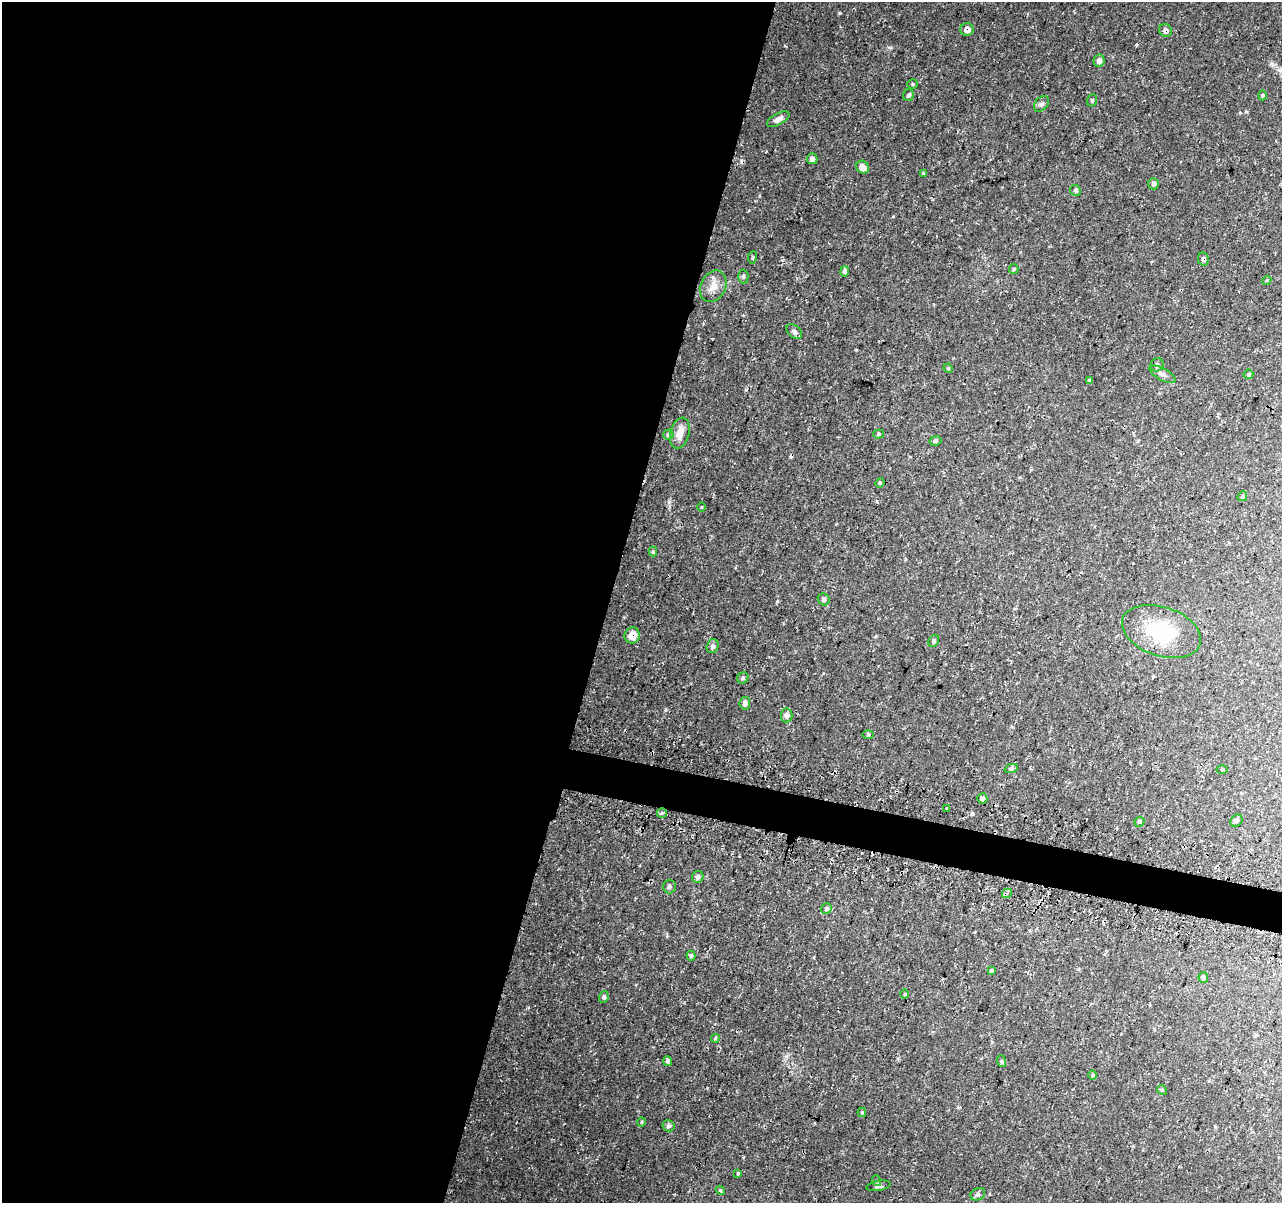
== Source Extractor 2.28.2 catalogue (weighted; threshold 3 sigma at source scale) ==
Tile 5 of 4 x 4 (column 1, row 2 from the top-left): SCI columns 8-1287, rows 2658-3858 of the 5146 x 5375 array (HDU 1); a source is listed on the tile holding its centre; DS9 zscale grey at full resolution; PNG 1284 x 1205 px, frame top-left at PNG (2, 2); each listed source drawn as its Kron ellipse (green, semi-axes under 4 px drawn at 4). Shown black and unused: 49% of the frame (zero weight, under 3 of 4 exposures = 3% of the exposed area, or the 3 px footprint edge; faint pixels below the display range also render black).
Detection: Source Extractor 2.28.2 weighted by HDU 2 'WHT'; one run over the whole footprint, this tile lists its part. Background 0.037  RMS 0.0041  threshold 0.0183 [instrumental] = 3 sigma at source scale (4.5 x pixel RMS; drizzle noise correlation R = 1.50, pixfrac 1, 0.0396/0.0396 arcsec/px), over >= 5 px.
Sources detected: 76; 3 cosmic-ray / hot-pixel residue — neither listed nor drawn; the other 73 listed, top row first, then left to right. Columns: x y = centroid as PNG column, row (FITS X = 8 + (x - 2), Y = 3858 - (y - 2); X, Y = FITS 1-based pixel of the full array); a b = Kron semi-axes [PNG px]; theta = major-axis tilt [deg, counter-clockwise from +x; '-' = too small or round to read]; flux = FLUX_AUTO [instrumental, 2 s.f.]
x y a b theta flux
967 29 6 6 - 2.1
1166 31 7 6 - 1.4
1099 61 6 5 - 1.6
913 84 5 4 - 0.5
909 95 6 5 - 0.84
1263 95 5 3 - 0.42
1092 100 6 5 - 0.57
1041 104 9 6 50 1.2
778 119 12 5 28 1.9
812 159 5 5 - 1.4
863 167 7 6 - 3.5
923 173 4 4 - 0.36
1153 184 6 5 - 1.2
1075 190 5 5 - 0.72
752 257 6 3 81 0.47
1203 259 7 5 -78 1.1
1014 269 5 4 - 0.4
845 271 5 4 - 0.77
743 276 7 5 89 0.67
1267 280 5 3 - 0.37
713 286 16 12 64 4.4
794 331 9 6 -44 1.2
1157 365 7 6 - 1.1
948 368 5 4 - 0.41
1163 374 14 6 -29 1.7
1248 374 5 5 - 0.61
1090 380 4 3 - 0.7
680 433 16 9 76 3.8
879 434 5 4 - 0.6
668 435 5 5 - 0.69
935 441 6 4 10 0.8
880 483 5 4 - 0.45
1242 496 5 4 - 0.5
702 507 5 3 - 0.34
653 552 5 4 - 0.48
824 599 6 5 - 1
1161 631 41 24 -19 26
632 635 8 7 - 4
934 641 6 4 62 0.7
713 646 7 6 - 1.2
743 678 6 5 - 0.78
745 703 6 5 - 1.4
787 715 7 6 - 1.3
868 734 6 4 1 0.38
1011 769 7 4 19 0.61
1222 770 5 3 - 0.44
982 798 5 5 - 1.1
947 809 3 2 - 0.47
662 813 5 5 - 0.67
1236 821 7 5 45 0.85
1139 822 5 4 - 0.73
698 877 6 5 - 1.1
669 887 7 6 - 0.93
1007 893 5 4 - 0.69
826 909 5 5 - 0.72
691 956 5 4 - 0.64
991 971 4 4 - 0.44
1203 977 5 5 - 0.96
905 994 5 3 - 0.39
604 997 6 5 - 0.93
715 1038 4 3 - 0.54
668 1061 5 4 - 0.87
1001 1061 6 4 -71 0.49
1093 1075 5 3 - 0.41
1162 1090 5 4 - 0.5
862 1112 4 4 - 0.49
641 1122 5 3 - 0.35
669 1126 6 5 - 1.2
738 1173 4 3 - 0.49
877 1181 5 3 - 0.42
878 1186 12 5 10 1
720 1190 5 3 - 0.51
978 1194 8 6 27 0.91
Overlapping masked pixels (flux is a lower limit): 4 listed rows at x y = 967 29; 1166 31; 1203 259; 632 635
Unlisted compact peaks at least as high as the median listed source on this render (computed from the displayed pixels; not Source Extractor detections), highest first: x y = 839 13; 669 502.